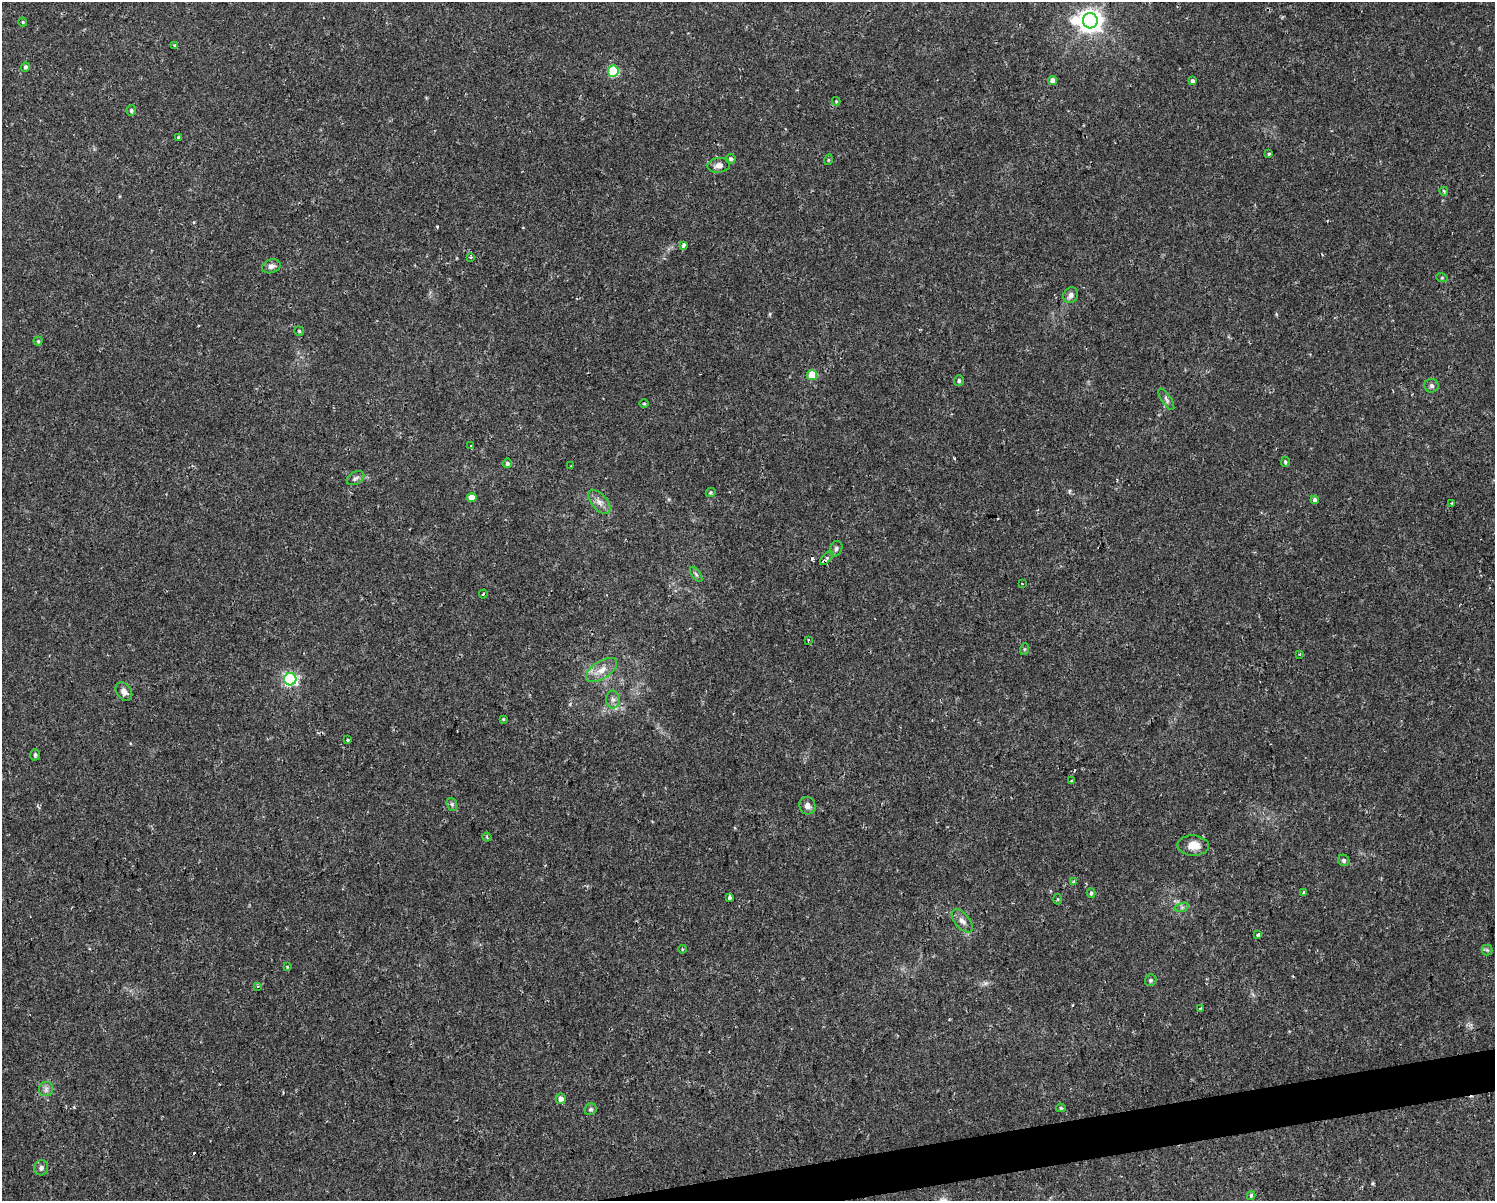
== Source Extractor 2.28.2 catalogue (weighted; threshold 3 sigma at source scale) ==
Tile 5 of 3 x 4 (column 2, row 2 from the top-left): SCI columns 1561-3053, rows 2401-3599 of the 4573 x 4799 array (HDU 1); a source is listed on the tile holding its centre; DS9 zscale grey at full resolution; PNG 1497 x 1203 px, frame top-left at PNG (2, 2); each listed source drawn as its Kron ellipse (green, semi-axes under 4 px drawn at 4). Shown black and unused: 2% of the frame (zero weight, under 2 of 3 exposures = <1% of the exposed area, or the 3 px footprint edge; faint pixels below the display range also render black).
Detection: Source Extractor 2.28.2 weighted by HDU 2 'WHT'; one run over the whole footprint, this tile lists its part. Background 0.0342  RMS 0.0031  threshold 0.0142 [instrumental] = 3 sigma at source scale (4.5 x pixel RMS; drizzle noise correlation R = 1.50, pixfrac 1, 0.0396/0.0396 arcsec/px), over >= 5 px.
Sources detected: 82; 1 inside a brighter object's white glare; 3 cosmic-ray / hot-pixel residue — neither listed nor drawn; the other 78 listed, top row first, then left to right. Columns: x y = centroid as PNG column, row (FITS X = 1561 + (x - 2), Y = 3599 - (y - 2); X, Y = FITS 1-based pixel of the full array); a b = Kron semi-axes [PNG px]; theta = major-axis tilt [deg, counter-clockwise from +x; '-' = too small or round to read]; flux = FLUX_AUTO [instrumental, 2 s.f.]
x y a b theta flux
1090 21 7 7 - 270
23 22 4 4 - 0.36
175 45 4 3 - 0.33
25 67 4 4 - 0.64
613 71 5 5 - 20
1053 81 4 4 - 2.2
1193 81 4 3 - 1.7
836 101 4 4 - 0.27
131 110 5 4 - 0.56
179 137 4 3 - 0.85
1269 154 3 3 - 0.54
731 159 5 5 - 0.59
828 160 5 3 - 0.29
719 165 11 7 8 1.7
1444 191 4 3 - 0.4
683 245 4 3 - 1.3
470 257 3 3 - 0.69
271 266 9 6 20 1.4
1442 278 6 4 -18 0.38
1071 295 8 7 - 1.5
299 331 5 5 - 0.41
38 341 4 4 - 0.4
812 375 5 5 - 9.2
959 381 5 5 - 0.62
1432 386 7 7 - 0.81
1166 399 12 4 -57 0.89
644 403 4 3 - 0.29
470 446 3 3 - 0.67
1285 462 5 4 - 0.56
507 463 5 4 - 0.69
571 466 3 2 - 0.38
355 478 9 6 29 1
711 493 5 4 - 0.42
472 497 4 4 - 3.9
1315 500 4 4 - 0.84
599 502 14 7 -48 2
1452 503 4 3 - 0.34
836 549 8 6 69 0.82
826 558 8 4 49 1.5
696 574 9 4 -54 0.62
1022 584 3 2 - 0.32
483 594 4 3 - 0.51
808 640 3 2 - 0.59
1025 649 6 4 70 0.37
1300 654 3 3 - 0.26
602 670 17 8 33 3.3
290 679 6 6 - 57
124 692 10 7 -55 1.6
613 699 9 7 -88 1.2
503 719 4 3 - 0.36
348 740 3 3 - 0.77
35 755 6 4 74 0.65
1071 781 3 3 - 0.36
452 804 7 5 -70 0.63
807 806 9 8 - 1.8
487 837 4 3 - 0.35
1193 846 16 10 -3 3.7
1344 860 6 5 - 0.64
1074 882 3 3 - 0.71
1091 893 5 4 - 0.51
1304 893 3 3 - 0.68
729 898 4 3 - 2
1058 899 5 3 - 0.3
1182 907 7 4 19 0.63
962 921 14 7 -49 1.7
1258 935 4 3 - 1.5
682 949 4 3 - 0.4
1487 950 5 5 - 0.55
287 967 4 3 - 0.27
1151 980 6 5 - 0.58
258 986 3 3 - 0.41
1200 1009 3 3 - 1.1
46 1089 7 7 - 1.1
561 1099 5 5 - 1.7
1061 1108 5 4 - 0.43
591 1109 6 5 - 0.63
41 1168 7 7 - 1.1
1251 1196 4 4 - 0.7
Overlapping masked pixels (flux is a lower limit): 1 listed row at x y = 826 558